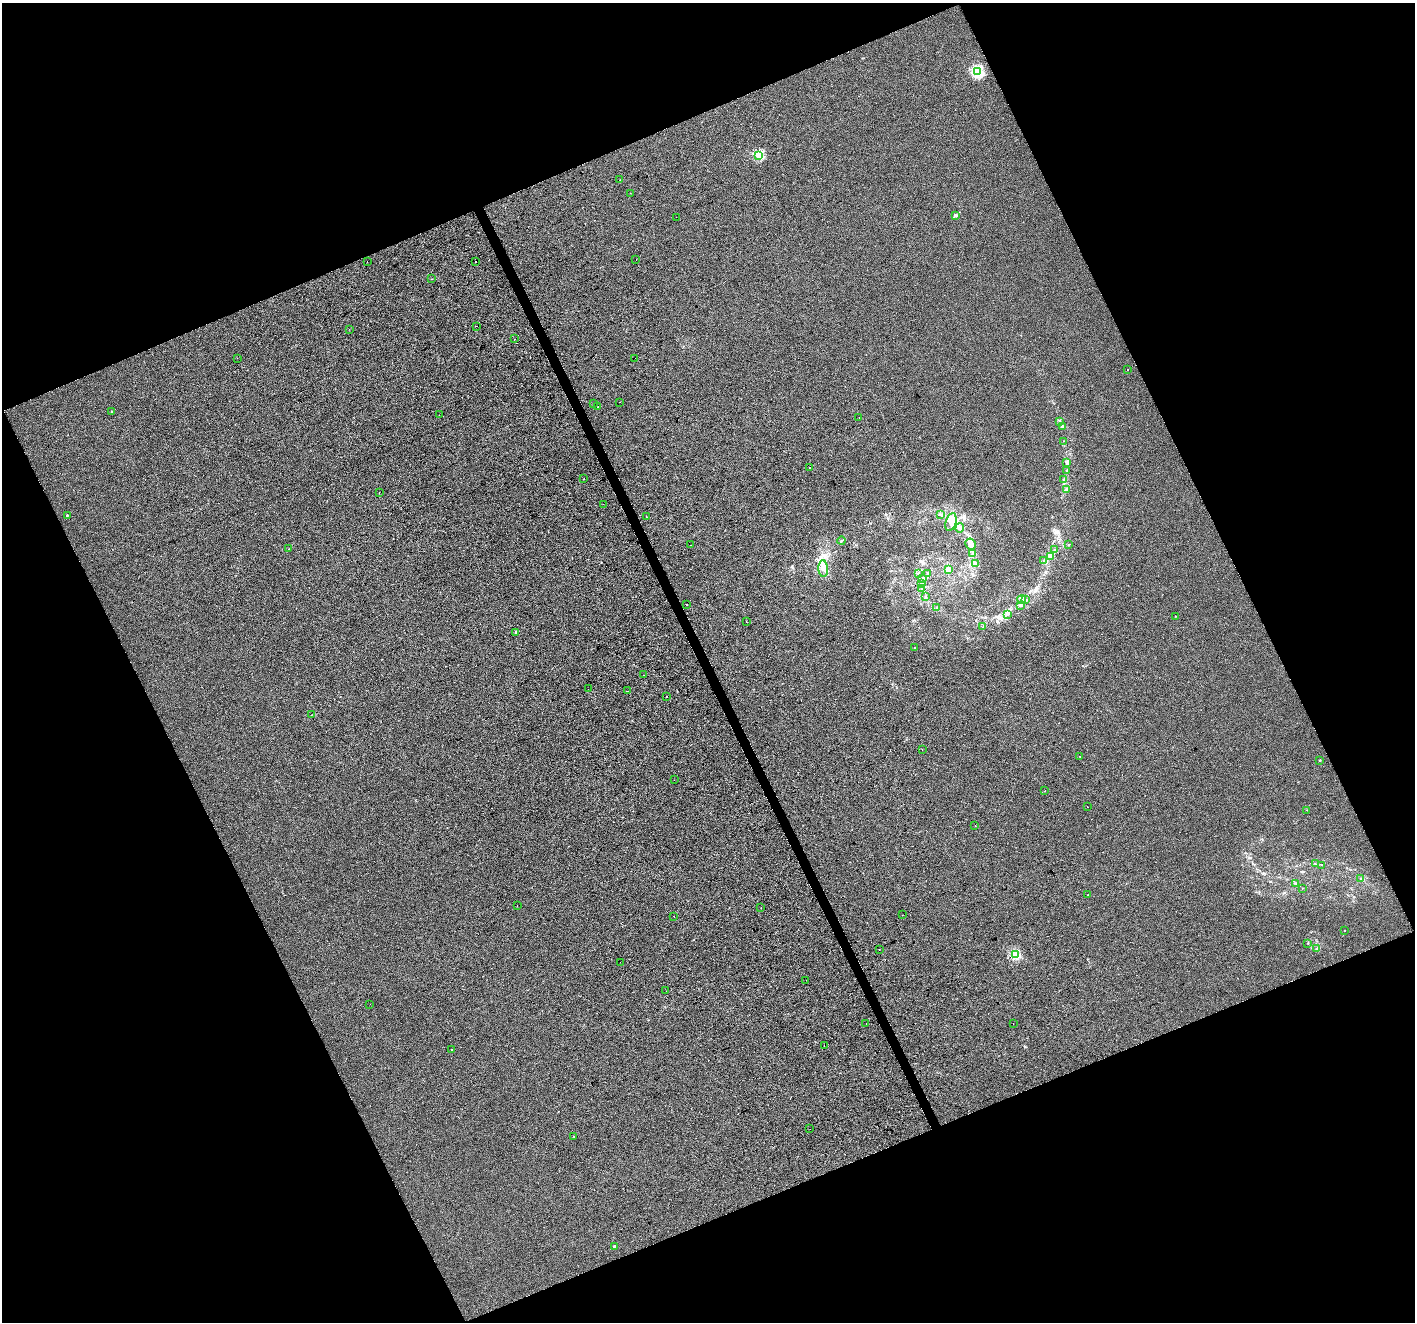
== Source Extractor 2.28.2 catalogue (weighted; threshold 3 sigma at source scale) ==
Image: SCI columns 2-5653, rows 147-5426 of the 5653 x 5515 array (HDU 1 of 3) = the unmasked area's bounding box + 8 px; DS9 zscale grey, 4 x 4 block average (1 PNG px = mean of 4 x 4 image px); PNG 1417 x 1324 px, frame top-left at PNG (2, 3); each listed source drawn as its Kron ellipse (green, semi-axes under 4 px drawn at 4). Shown black and unused: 44% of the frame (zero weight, under 2 of 3 exposures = <1% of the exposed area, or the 3 px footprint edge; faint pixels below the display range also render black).
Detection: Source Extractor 2.28.2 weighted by HDU 2 'WHT'. Background -2.72e-04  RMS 0.0056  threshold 0.025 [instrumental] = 3 sigma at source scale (4.5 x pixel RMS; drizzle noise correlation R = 1.50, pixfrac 1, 0.0396/0.0396 arcsec/px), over >= 5 px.
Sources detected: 126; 8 cosmic-ray / hot-pixel residue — neither listed nor drawn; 5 coinciding with a brighter row at this scale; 7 inside a brighter listed object's ellipse — not listed separately; the other 106 listed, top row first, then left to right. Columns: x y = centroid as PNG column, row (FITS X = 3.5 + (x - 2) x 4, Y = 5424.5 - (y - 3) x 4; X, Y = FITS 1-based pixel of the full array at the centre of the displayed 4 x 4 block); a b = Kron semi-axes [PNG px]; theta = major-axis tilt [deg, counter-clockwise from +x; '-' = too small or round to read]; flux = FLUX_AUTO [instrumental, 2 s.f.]
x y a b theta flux
978 72 2 2 - 330
759 155 2 2 - 150
620 180 2 2 - 0.54
630 193 2 2 - 0.65
955 215 3 2 - 4.4
676 217 2 2 - 1.2
636 259 2 2 - 1.4
367 261 2 2 - 0.98
476 261 2 2 - 6.3
432 279 2 2 - 1.7
477 326 2 2 - 0.81
349 329 2 2 - 1.5
515 339 2 2 - 1.2
237 358 2 2 - 2.4
635 358 2 2 - 1.3
1127 369 2 2 - 4
619 402 2 2 - 2.6
593 404 2 2 - 0.51
597 407 2 2 - 0.78
112 411 2 2 - 3.5
439 415 2 2 - 0.99
859 418 2 2 - 0.89
1059 421 3 2 - 2.6
1063 427 4 2 - 3.5
1064 441 2 2 - 0.72
1067 462 3 2 - 4.8
810 468 2 2 - 2.1
1067 470 2 2 - 1.9
584 479 2 2 - 5.4
1063 480 2 2 - 2.4
1067 489 4 3 - 6.3
379 492 2 2 - 1.5
603 504 2 2 - 0.37
941 514 2 2 - 2.6
67 515 2 2 - 3.7
646 517 2 2 - 2.4
951 522 9 5 73 22
960 528 5 3 - 8
842 541 4 2 - 2.9
971 544 5 5 - 14
691 545 2 2 - 2.6
1068 545 2 2 - 1.1
288 549 2 2 - 1
1055 550 2 2 - 1.6
973 554 2 2 - 1.6
1050 556 4 3 - 9.2
1044 560 3 2 - 3.3
976 563 3 2 - 4.2
823 569 8 5 -85 19
948 569 4 3 - 7.1
918 573 2 2 - 1
928 574 3 2 - 3.3
923 578 3 2 - 2.9
922 583 2 2 - 1.4
922 589 3 2 - 3.6
925 596 2 2 - 1.4
1022 599 4 3 - 6.4
1026 600 2 2 - 1.4
686 604 2 2 - 11
1020 605 3 2 - 3.5
937 608 2 2 - 1.1
1008 614 4 2 - 2.5
1175 616 2 2 - 3.9
746 622 2 2 - 6.7
983 627 2 2 - 0.61
515 632 2 2 - 1.5
915 648 2 2 - 2.5
643 675 2 2 - 2.8
588 689 2 2 - 1.9
628 691 2 2 - 2.1
667 696 2 2 - 3.8
311 715 2 2 - 0.49
922 749 2 2 - 0.62
1080 756 2 2 - 0.6
1320 760 2 2 - 4.9
674 780 2 2 - 5.4
1045 791 2 2 - 1.1
1087 807 2 2 - 1.3
1307 810 2 2 - 0.78
975 825 2 2 - 0.94
1315 864 2 2 - 1.1
1322 865 2 2 - 0.93
1361 878 2 2 - 1.4
1296 883 2 2 - 1.5
1302 888 2 2 - 1.1
1088 895 2 2 - 1.1
517 906 2 2 - 0.73
761 908 2 2 - 2.3
902 915 2 2 - 0.69
674 916 2 2 - 1.9
1344 930 2 2 - 2
1308 943 2 2 - 1.2
879 949 2 2 - 6.4
1317 949 3 2 - 2.1
1015 955 2 2 - 210
620 962 2 2 - 0.43
806 980 2 2 - 5.3
666 991 2 2 - 1.9
370 1004 2 2 - 1.8
866 1023 2 2 - 11
1013 1023 2 2 - 5.4
824 1046 2 2 - 0.64
451 1050 2 2 - 0.74
810 1129 2 2 - 0.41
574 1136 2 2 - 5.9
614 1246 2 2 - 15
Diffuse or blended objects may show on this block-average render without a row.